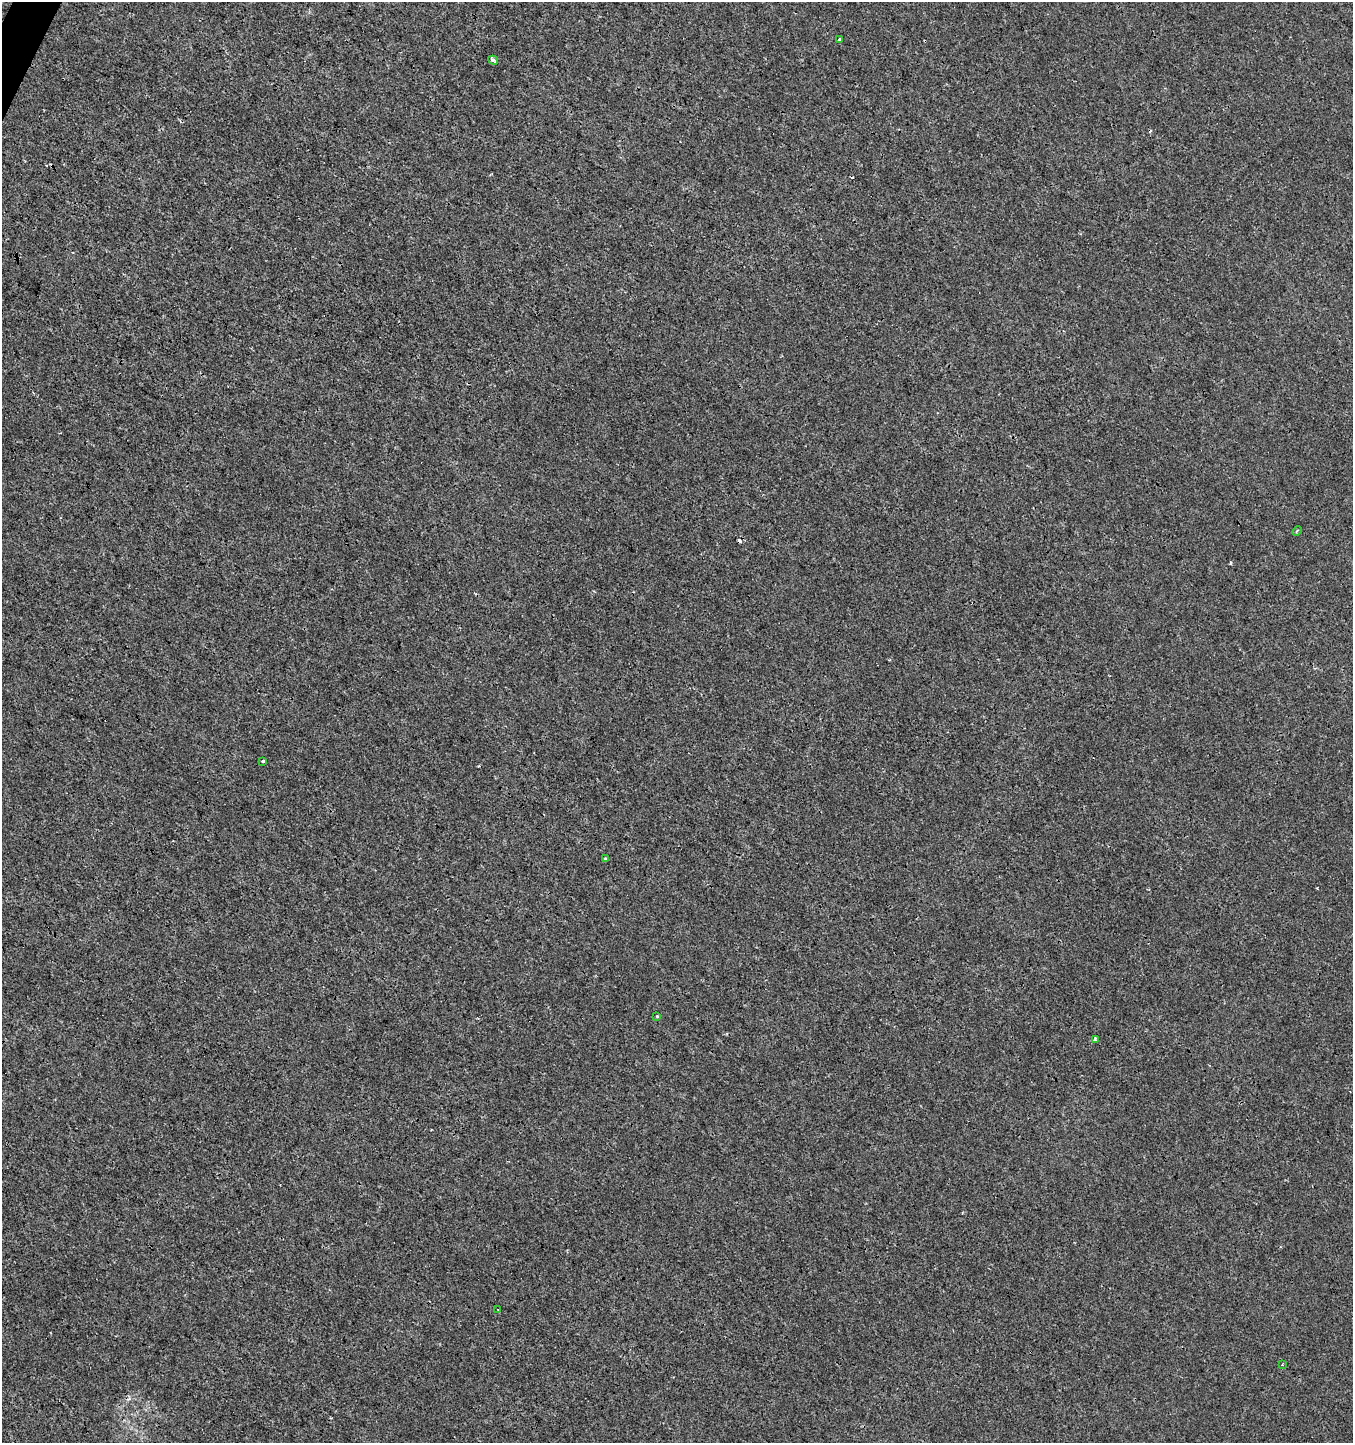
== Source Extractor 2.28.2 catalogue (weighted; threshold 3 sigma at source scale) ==
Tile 11 of 4 x 4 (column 3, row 3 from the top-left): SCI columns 2900-4250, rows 1448-2888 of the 5865 x 5770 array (HDU 1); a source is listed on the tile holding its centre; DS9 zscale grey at full resolution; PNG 1355 x 1445 px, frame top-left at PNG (2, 2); each listed source drawn as its Kron ellipse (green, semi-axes under 4 px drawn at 4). Shown black and unused: <1% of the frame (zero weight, under 3 of 4 exposures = <1% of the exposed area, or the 3 px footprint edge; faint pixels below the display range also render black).
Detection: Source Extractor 2.28.2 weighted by HDU 2 'WHT'; one run over the whole footprint, this tile lists its part. Background 8.52e-04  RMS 0.0013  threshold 0.00604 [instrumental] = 3 sigma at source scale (4.5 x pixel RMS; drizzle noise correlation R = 1.50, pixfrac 1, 0.0396/0.0396 arcsec/px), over >= 5 px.
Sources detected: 14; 5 cosmic-ray / hot-pixel residue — neither listed nor drawn; the other 9 listed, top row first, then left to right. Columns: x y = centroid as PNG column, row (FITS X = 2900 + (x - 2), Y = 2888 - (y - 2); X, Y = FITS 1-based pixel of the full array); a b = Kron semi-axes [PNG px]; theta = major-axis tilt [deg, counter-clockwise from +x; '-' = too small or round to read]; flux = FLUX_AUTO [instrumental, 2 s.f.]
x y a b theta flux
839 40 3 3 - 0.34
493 60 5 3 - 0.72
1297 531 5 3 - 0.15
263 761 3 3 - 0.19
606 859 3 3 - 0.46
657 1016 4 3 - 0.17
1095 1039 4 3 - 0.95
498 1309 3 2 - 0.12
1282 1365 2 2 - 0.1